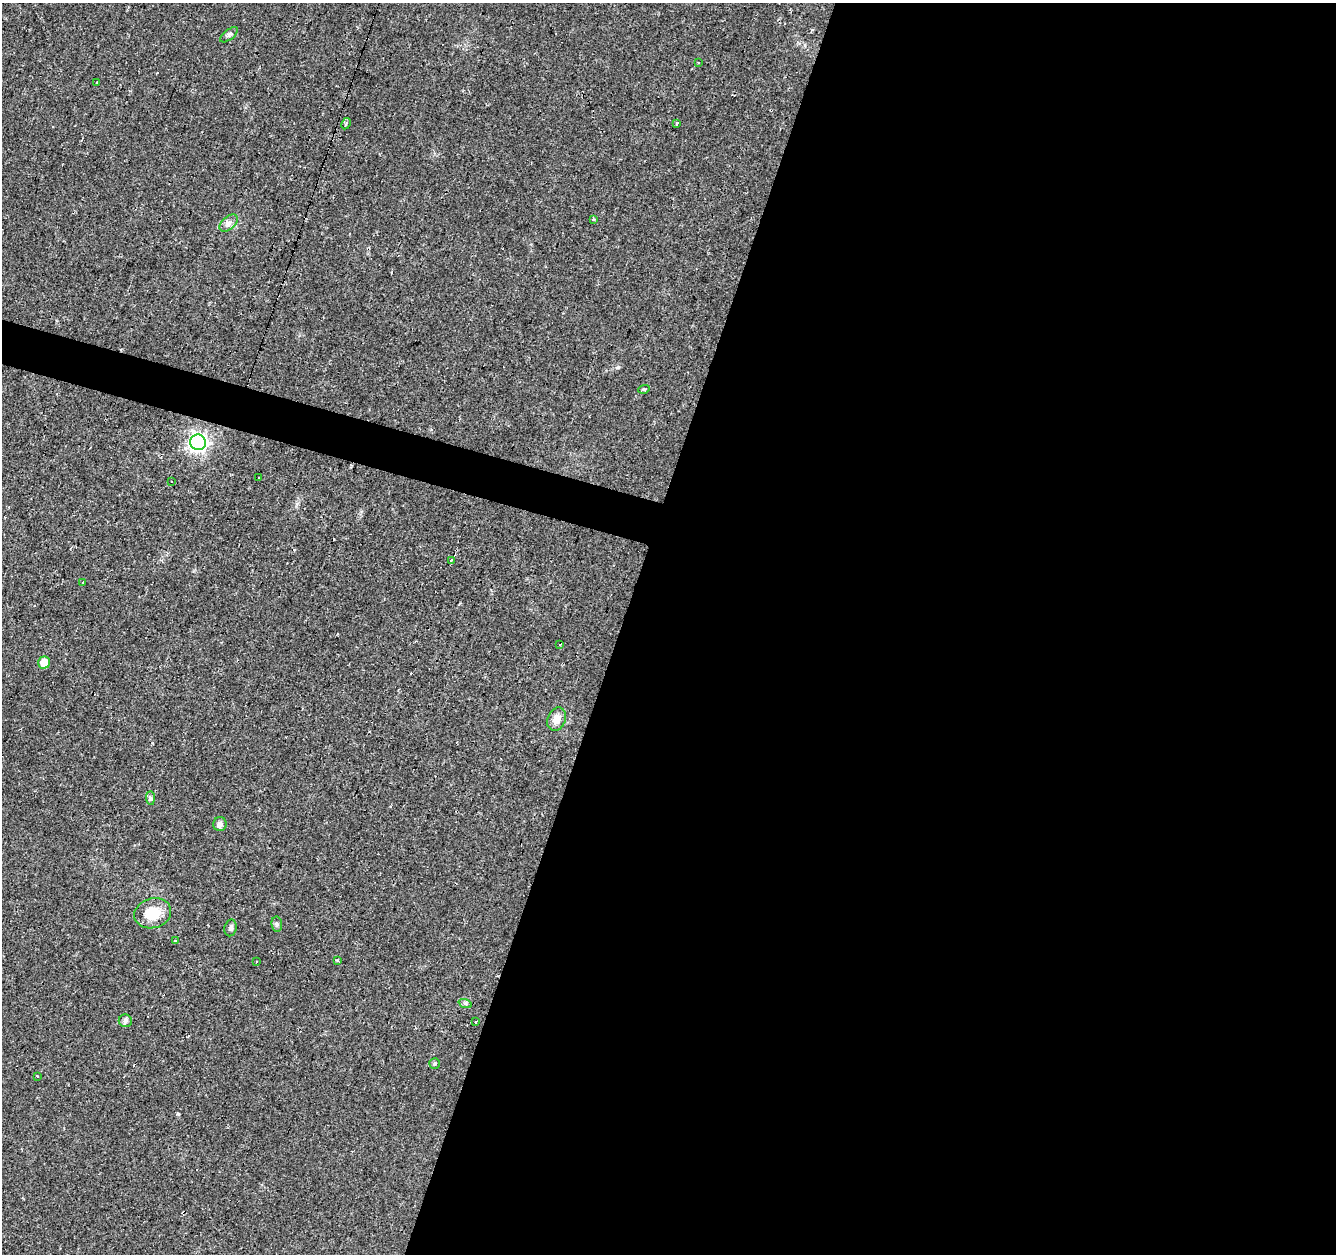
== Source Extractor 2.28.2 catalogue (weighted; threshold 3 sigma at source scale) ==
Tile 12 of 4 x 4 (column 4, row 3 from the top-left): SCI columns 4001-5334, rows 1466-2717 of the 5339 x 5500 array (HDU 1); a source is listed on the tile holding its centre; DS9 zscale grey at full resolution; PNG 1338 x 1256 px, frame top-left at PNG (2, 3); each listed source drawn as its Kron ellipse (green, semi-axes under 4 px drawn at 4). Shown black and unused: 55% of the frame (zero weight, under 2 of 3 exposures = <1% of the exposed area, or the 3 px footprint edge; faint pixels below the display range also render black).
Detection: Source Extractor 2.28.2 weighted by HDU 2 'WHT'; one run over the whole footprint, this tile lists its part. Background 0.0241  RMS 0.0034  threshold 0.0151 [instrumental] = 3 sigma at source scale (4.5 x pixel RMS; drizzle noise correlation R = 1.50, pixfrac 1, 0.0396/0.0396 arcsec/px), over >= 5 px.
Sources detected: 38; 9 cosmic-ray / hot-pixel residue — neither listed nor drawn; the other 29 listed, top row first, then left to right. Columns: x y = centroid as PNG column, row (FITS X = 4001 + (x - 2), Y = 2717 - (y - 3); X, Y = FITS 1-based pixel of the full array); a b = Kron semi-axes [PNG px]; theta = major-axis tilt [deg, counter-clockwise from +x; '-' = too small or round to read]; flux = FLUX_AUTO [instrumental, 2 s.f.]
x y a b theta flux
229 35 10 5 38 0.81
698 62 3 2 - 0.34
97 83 3 3 - 1.4
677 123 4 3 - 1.4
346 124 6 4 64 0.53
594 219 3 3 - 0.49
229 223 11 6 40 1.6
644 389 6 3 17 0.35
198 442 8 8 - 130
259 478 3 3 - 1.3
171 481 2 2 - 0.37
451 560 4 3 - 3
83 583 3 2 - 0.39
560 644 3 2 - 0.37
44 663 6 6 - 4.4
557 719 12 9 70 3.1
150 798 7 4 -89 0.62
220 824 7 6 - 1.4
153 913 19 14 17 8.2
277 924 7 5 -82 0.7
231 928 8 6 77 1
175 941 3 3 - 1.7
337 961 3 2 - 0.77
257 962 3 3 - 0.63
465 1003 7 4 -19 0.58
125 1021 6 6 - 0.92
476 1022 4 3 - 1.5
435 1064 5 5 - 0.59
37 1076 4 2 - 0.32
Unlisted compact peaks at least as high as the median listed source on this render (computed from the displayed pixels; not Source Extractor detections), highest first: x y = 178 1114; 618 367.